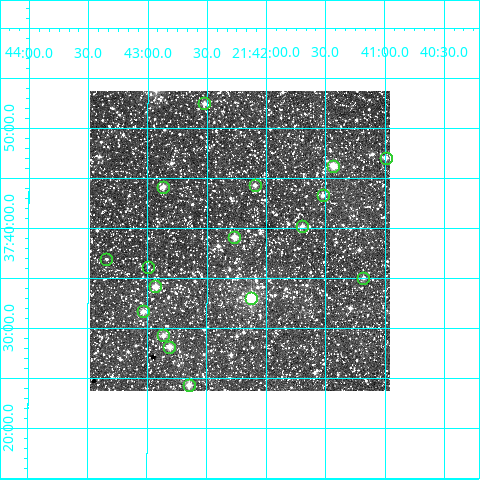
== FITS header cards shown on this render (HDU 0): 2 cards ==
NAXIS1  =                  300
NAXIS2  =                  300

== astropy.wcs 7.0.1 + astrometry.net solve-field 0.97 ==
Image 300 x 300 px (HDU 0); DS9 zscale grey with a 90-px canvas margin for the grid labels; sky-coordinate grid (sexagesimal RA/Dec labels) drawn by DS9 from the SOLVED WCS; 17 Tycho-2 reference stars matched to detected sources circled (green)
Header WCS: RA---TAN/DEC--TAN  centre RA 21:42:13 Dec +37:39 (325.56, +37.65 deg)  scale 6 arcsec/px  FOV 30.0' x 30.0'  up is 0 deg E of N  parity normal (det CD < 0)
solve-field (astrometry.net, Tycho-2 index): VERIFIED the header's WCS against the Tycho-2 star catalogue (verified at 2 index scales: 9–17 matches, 0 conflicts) and refined it, rather than solving blind
Solved WCS: RA---TAN-SIP/DEC--TAN-SIP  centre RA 21:42:13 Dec +37:39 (325.56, +37.65 deg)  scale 6 arcsec/px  FOV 30.0' x 30.0'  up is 0 deg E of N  parity normal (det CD < 0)
The solver's refit moves the header's centre by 0.85 arcsec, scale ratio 0.9996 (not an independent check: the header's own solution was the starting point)
Tycho-2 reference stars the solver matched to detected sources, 17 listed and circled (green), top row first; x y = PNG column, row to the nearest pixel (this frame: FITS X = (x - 90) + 1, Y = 300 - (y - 91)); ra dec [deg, ICRS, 3 dp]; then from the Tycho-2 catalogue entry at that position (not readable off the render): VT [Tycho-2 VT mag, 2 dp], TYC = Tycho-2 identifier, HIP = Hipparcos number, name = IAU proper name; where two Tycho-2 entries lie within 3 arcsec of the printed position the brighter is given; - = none
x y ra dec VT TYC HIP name
204 103 325.630 +37.875 9.98 3184-1409-1 - -
386 158 325.248 +37.784 10.57 3184-257-1 - -
333 166 325.358 +37.770 9.55 3184-1247-1 - -
255 185 325.524 +37.739 10.72 3184-614-1 - -
163 187 325.717 +37.736 10.61 3184-284-1 - -
323 195 325.381 +37.721 10.67 3184-680-1 - -
302 226 325.424 +37.671 10.41 3184-1359-1 - -
234 237 325.567 +37.652 10.00 3184-1233-1 - -
106 259 325.836 +37.615 11.96 3184-1565-1 - -
148 267 325.748 +37.603 11.90 3184-1517-1 - -
363 278 325.295 +37.584 11.01 3184-1349-1 - -
155 286 325.732 +37.569 9.50 3184-1115-1 - -
251 298 325.531 +37.551 8.02 3184-1251-1 - -
143 311 325.759 +37.528 10.13 3184-920-1 - -
163 335 325.716 +37.488 10.36 2729-537-1 - -
169 347 325.703 +37.469 10.09 2729-629-1 - -
189 385 325.662 +37.405 10.39 2729-1615-1 - -